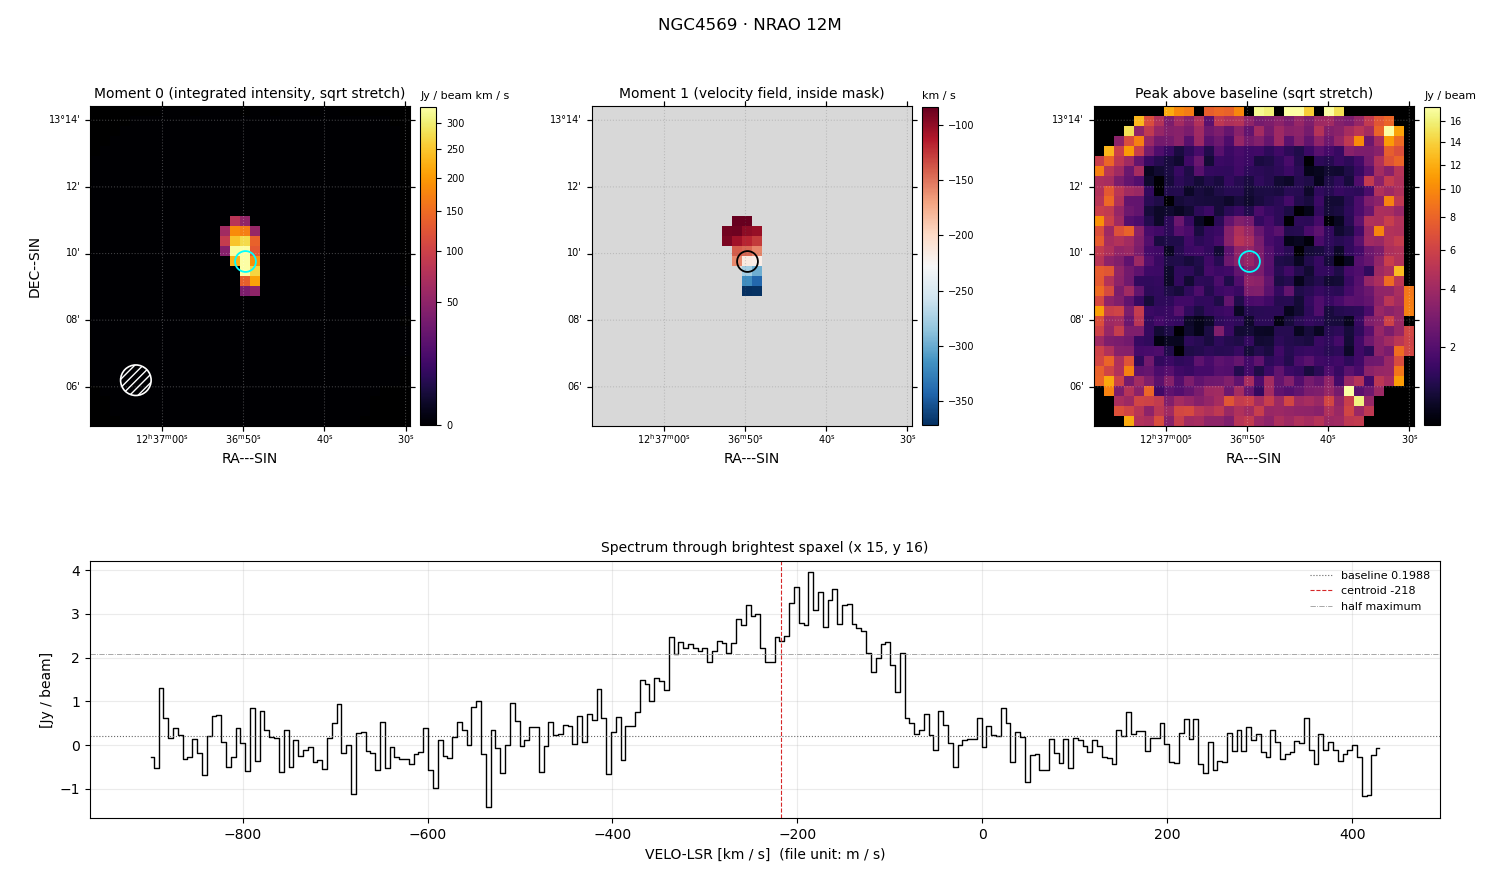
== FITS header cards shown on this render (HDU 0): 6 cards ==
OBJECT  = 'NGC4569 '  /
TELESCOP= 'NRAO 12M'  /
BUNIT   = 'JY/BEAM '  /
CTYPE1  = 'RA---SIN'  /
CTYPE2  = 'DEC--SIN'  /
CTYPE3  = 'VELO-LSR'  /

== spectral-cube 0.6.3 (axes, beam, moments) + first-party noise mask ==
SpectralCube HDU 0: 256 channels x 32 x 32 spaxels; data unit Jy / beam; figure title: NGC4569 · NRAO 12M
Units: BUNIT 'JY/BEAM' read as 'Jy/beam' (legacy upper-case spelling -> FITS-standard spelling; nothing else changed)
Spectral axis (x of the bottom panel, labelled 'VELO-LSR [km / s]  (file unit: m / s)'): -899 .. 429 km / s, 256 channels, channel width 5.21 km / s
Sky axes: RA---SIN/DEC--SIN; field 9.6' x 9.6' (18 arcsec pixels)
Beam (drawn as the hatched ellipse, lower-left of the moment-0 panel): BMAJ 55 arcsec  BMIN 55 arcsec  BPA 0 deg
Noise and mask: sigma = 0.60 Jy / beam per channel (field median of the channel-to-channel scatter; agrees with the line-free scatter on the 925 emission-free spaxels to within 13%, no correlation factor applied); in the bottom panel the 235 channels outside the line scatter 0.60 Jy / beam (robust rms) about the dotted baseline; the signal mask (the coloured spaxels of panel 2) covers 2% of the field
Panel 1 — Moment 0 (line voxels x channel width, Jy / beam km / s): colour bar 0 .. 332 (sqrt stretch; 0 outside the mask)
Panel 2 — Moment 1 (intensity-weighted velocity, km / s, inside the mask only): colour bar -372 .. -84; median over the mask -143
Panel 3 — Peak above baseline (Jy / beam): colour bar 1.01 .. 17.4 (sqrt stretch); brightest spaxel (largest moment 0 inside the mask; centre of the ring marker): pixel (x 15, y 16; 0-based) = FK5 12h36m50s +13d09m40s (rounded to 2 s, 20 arcsec steps: no finer than the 18 arcsec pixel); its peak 3.76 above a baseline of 0.1988
Panel 4 — spectrum at that spaxel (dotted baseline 0.1988 Jy / beam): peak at -186 km / s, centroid -218 km / s (red dashed line; intensity-weighted over the run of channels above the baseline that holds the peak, -386 .. -53 km / s; both runs listed below lie inside that range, so they both enter it), W50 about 255 km / s across both peaks of a double-peaked profile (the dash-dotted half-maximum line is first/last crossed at -339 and -84 km / s, edge to edge); detected line = 21 of 256 channels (8%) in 2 separate runs between -266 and -126 km / s (a double-peaked / double-horned profile) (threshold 4 sigma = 2.4 Jy / beam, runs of >= 3 channels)
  those 2 runs, left to right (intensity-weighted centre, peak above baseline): -253 km / s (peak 3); -169 km / s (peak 3.8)